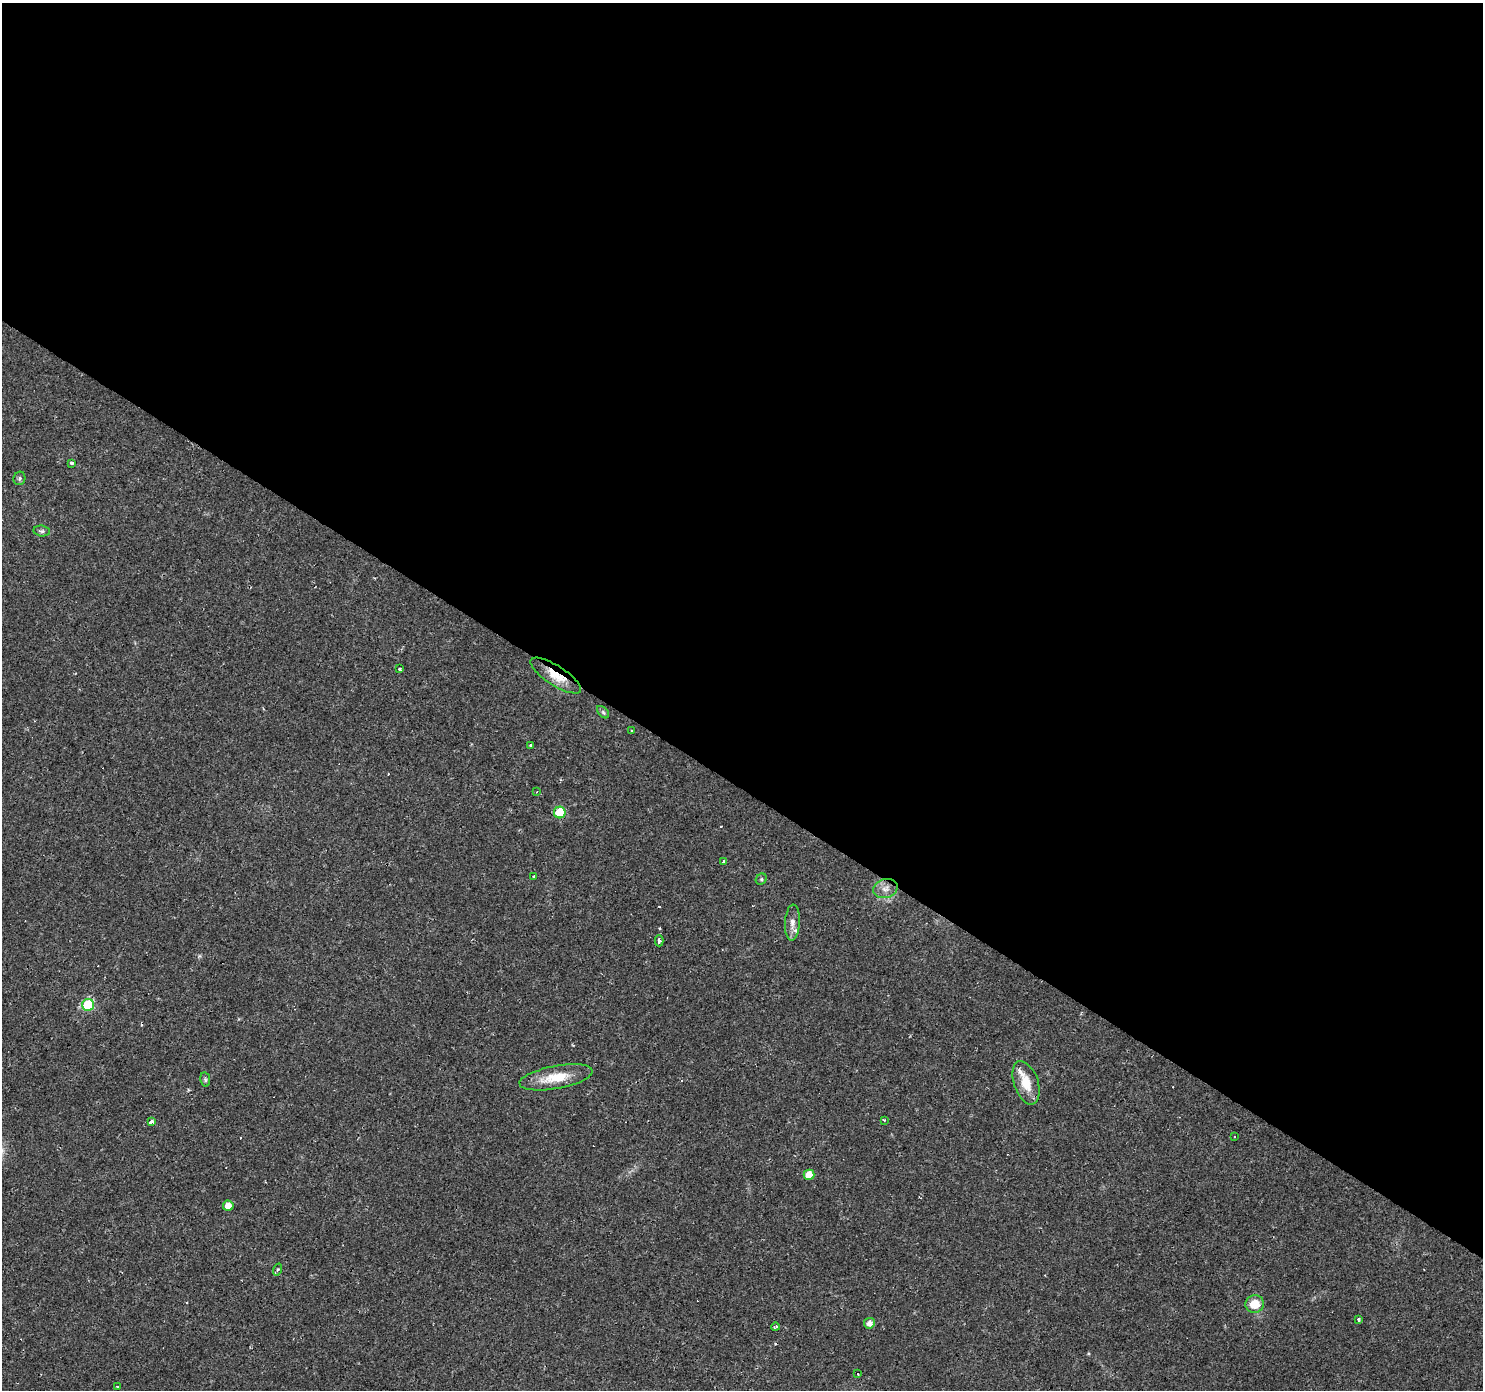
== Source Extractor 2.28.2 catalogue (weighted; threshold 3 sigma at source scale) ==
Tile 3 of 4 x 4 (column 3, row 1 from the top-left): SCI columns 2962-4442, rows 4345-5732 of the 5924 x 5980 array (HDU 1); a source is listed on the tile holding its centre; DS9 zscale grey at full resolution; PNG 1485 x 1392 px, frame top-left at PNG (2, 3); each listed source drawn as its Kron ellipse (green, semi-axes under 4 px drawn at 4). Shown black and unused: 57% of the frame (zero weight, under 2 of 3 exposures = <1% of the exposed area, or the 3 px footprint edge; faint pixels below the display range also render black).
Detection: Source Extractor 2.28.2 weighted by HDU 2 'WHT'; one run over the whole footprint, this tile lists its part. Background 0.0235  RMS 0.0031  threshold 0.014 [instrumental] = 3 sigma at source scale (4.5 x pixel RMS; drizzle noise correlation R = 1.50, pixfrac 1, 0.0396/0.0396 arcsec/px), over >= 5 px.
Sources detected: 49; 16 cosmic-ray / hot-pixel residue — neither listed nor drawn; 1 inside a brighter listed object's ellipse — not listed separately; the other 32 listed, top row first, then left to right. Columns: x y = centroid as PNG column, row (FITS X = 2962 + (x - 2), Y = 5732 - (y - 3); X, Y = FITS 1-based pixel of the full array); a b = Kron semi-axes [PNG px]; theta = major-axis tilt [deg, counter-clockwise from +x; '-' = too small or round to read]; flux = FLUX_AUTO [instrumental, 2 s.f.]
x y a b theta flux
71 463 4 3 - 0.79
19 478 7 6 - 0.61
42 531 8 5 -8 0.75
400 669 3 3 - 0.77
556 676 29 10 -33 6.2
603 712 7 4 -46 0.57
632 731 3 2 - 0.49
531 745 3 3 - 0.58
537 792 3 2 - 0.37
560 813 6 6 - 12
724 861 3 3 - 1.1
534 877 3 2 - 0.62
761 879 6 5 - 0.52
885 889 12 9 17 2.2
792 923 18 7 87 2.4
659 941 5 3 - 1
88 1005 6 6 - 21
556 1077 37 11 10 7.8
205 1079 7 5 -80 0.59
1026 1083 22 12 -71 6.2
884 1120 3 3 - 0.42
151 1122 4 3 - 28
1234 1137 3 3 - 0.8
809 1175 5 5 - 3.9
228 1206 5 5 - 2.5
278 1269 6 3 71 0.4
1255 1304 9 8 - 5
1359 1319 4 3 - 0.55
869 1323 5 5 - 2
775 1327 4 3 - 0.64
857 1374 3 3 - 0.76
118 1387 3 3 - 0.33
Overlapping masked pixels (flux is a lower limit): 1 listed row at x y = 556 676